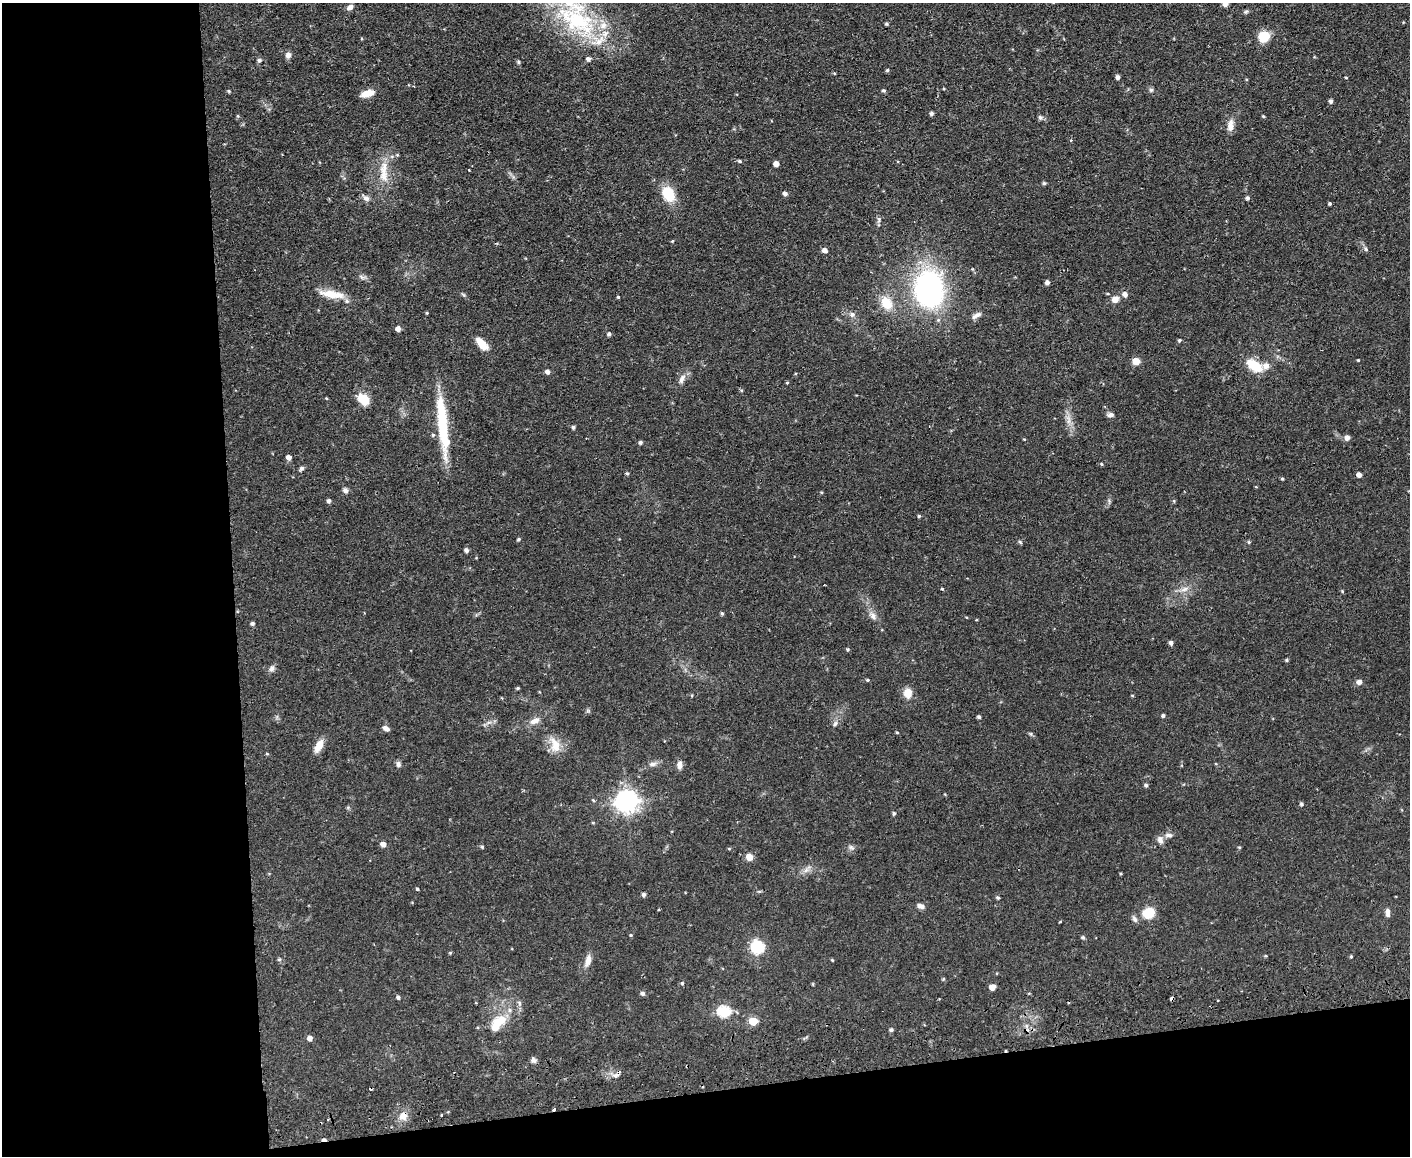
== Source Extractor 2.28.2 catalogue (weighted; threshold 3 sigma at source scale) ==
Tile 10 of 3 x 4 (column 1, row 4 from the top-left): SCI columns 130-1537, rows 56-1209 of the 4593 x 4724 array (HDU 1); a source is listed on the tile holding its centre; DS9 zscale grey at full resolution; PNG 1412 x 1158 px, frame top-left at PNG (2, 3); no overlay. Shown black and unused: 22% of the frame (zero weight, under 2 of 3 exposures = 3% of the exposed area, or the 3 px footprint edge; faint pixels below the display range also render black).
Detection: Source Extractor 2.28.2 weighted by HDU 2 'WHT'; one run over the whole footprint, this tile lists its part. Background 0.0535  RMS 0.0061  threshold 0.0276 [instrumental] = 3 sigma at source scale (4.5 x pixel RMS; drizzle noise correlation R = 1.50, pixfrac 1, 0.05/0.05 arcsec/px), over >= 5 px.
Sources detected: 157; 3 cosmic-ray / hot-pixel residue — not listed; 7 inside a brighter listed object's ellipse — not listed separately; the other 147 listed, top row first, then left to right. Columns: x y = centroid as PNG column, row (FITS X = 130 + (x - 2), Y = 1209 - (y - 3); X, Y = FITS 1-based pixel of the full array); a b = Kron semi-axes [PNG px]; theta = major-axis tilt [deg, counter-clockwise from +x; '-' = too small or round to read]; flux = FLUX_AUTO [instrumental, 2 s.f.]
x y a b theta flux
1225 4 7 7 - 1.9
350 7 9 6 30 2.2
1246 11 6 4 3 0.93
577 19 59 37 -42 69
886 24 4 3 - 0.83
1264 36 11 10 - 11
288 55 8 6 63 2.4
259 60 5 5 - 1.2
518 62 5 4 - 0.8
887 70 5 4 - 0.75
834 73 4 3 - 0.49
1118 77 4 4 - 2
1346 78 4 2 - 0.44
1151 90 6 5 - 1
229 91 5 4 - 0.63
884 91 4 4 - 0.93
368 93 15 7 16 7
1331 101 5 4 - 1.6
931 113 5 4 - 1.3
1263 116 4 3 - 0.64
1040 117 7 6 - 1.2
1230 126 17 8 85 4.1
740 161 5 4 - 0.85
776 164 5 5 - 3.1
384 169 22 11 86 9.4
469 170 2 2 - 0.43
1044 183 5 4 - 0.93
668 194 17 12 -57 15
785 194 5 5 - 1.7
366 198 9 7 -24 2.3
1247 198 5 4 - 1.3
1330 204 4 4 - 0.81
879 219 8 5 -83 1.4
672 241 4 3 - 0.52
1366 249 6 5 - 1
825 250 5 5 - 2.9
362 277 8 5 -32 1.5
1047 282 4 4 - 1.9
929 289 30 23 -86 130
330 294 27 10 -10 10
1125 294 6 5 - 2.4
618 297 4 3 - 0.56
1115 299 9 7 23 3.7
886 303 16 12 -57 11
427 313 3 3 - 0.53
852 314 6 6 - 1.5
976 315 15 6 32 2.5
398 329 5 5 - 2.6
609 334 4 4 - 1.3
1179 340 5 4 - 0.77
482 344 17 8 -47 7.4
1358 360 3 3 - 0.5
1136 361 6 5 - 9.6
1254 365 15 8 -33 17
547 372 5 5 - 2.1
682 379 13 6 74 2.8
787 383 5 3 - 0.53
363 399 15 10 -42 9.1
1111 415 8 5 11 1.9
442 422 70 10 -85 34
573 427 5 4 - 0.97
433 435 5 4 - 0.76
1347 438 6 6 - 2.3
640 442 5 4 - 0.93
289 457 5 5 - 2.4
1102 464 4 3 - 0.54
301 468 6 5 - 1.2
627 473 5 4 - 0.73
1359 475 5 4 - 2.5
1282 479 4 3 - 0.72
345 490 7 6 - 1.7
329 500 6 4 41 1.2
919 516 5 3 - 0.55
519 539 5 3 - 0.8
1020 542 6 3 -45 0.79
1249 542 4 4 - 0.68
466 550 6 5 - 1.3
794 556 3 2 - 0.41
942 589 3 3 - 1
1184 589 11 5 25 2.8
1342 591 5 4 - 0.54
722 614 5 3 - 0.91
873 616 10 7 -72 2.6
253 623 4 4 - 1.2
1171 643 4 4 - 1.8
848 649 5 4 - 0.67
1287 660 5 4 - 0.78
272 669 8 7 - 1.9
867 680 4 4 - 0.6
1359 682 6 5 - 2.7
518 688 4 3 - 0.7
908 693 10 9 - 6.4
1132 695 4 3 - 0.47
1163 715 4 4 - 1
979 717 4 4 - 1
535 721 14 8 22 3.9
835 724 8 5 62 1.5
386 728 8 5 -30 2.1
897 732 4 3 - 0.51
1031 734 6 4 -72 0.76
555 745 22 13 -74 8.6
319 746 15 8 62 6.6
398 764 8 6 -82 1.6
653 764 11 6 6 2.2
679 765 9 7 -88 2.8
1146 785 5 4 - 0.97
593 800 5 3 - 0.61
627 801 9 8 - 310
1301 804 5 4 - 0.98
894 813 5 4 - 0.89
1169 835 11 6 -1 2.1
1160 840 11 8 -69 2.7
383 844 6 5 - 2.7
482 847 4 4 - 0.75
851 847 7 5 -44 1.2
729 849 5 3 - 0.47
749 857 7 6 - 4.6
806 870 8 5 45 2
417 889 4 3 - 0.72
643 894 5 5 - 1.3
998 898 4 4 - 0.9
920 906 8 6 -21 2.3
1388 912 11 6 -86 2.3
1149 913 11 9 28 14
1135 919 9 6 -64 1.7
631 935 4 4 - 0.57
1083 937 5 4 - 1.1
758 948 7 7 - 43
1351 956 4 4 - 0.64
832 960 4 3 - 0.51
588 961 15 7 75 4.2
943 979 5 4 - 0.63
682 983 4 4 - 0.8
992 987 5 5 - 4.5
643 993 5 5 - 1.5
398 997 5 4 - 1.1
1172 998 4 3 - 2.3
519 1003 7 5 -49 1.2
724 1011 7 6 - 42
753 1021 5 5 - 16
499 1022 21 14 34 11
891 1030 4 4 - 1.2
310 1038 6 5 - 2.5
533 1060 8 6 -51 1.7
554 1109 3 2 - 1.7
442 1115 3 2 - 0.68
403 1116 10 9 - 4.6
Overlapping masked pixels (flux is a lower limit): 3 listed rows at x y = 1172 998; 554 1109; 403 1116
Isophote crosses this tile's border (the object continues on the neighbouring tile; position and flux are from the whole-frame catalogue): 2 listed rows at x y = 1225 4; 577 19